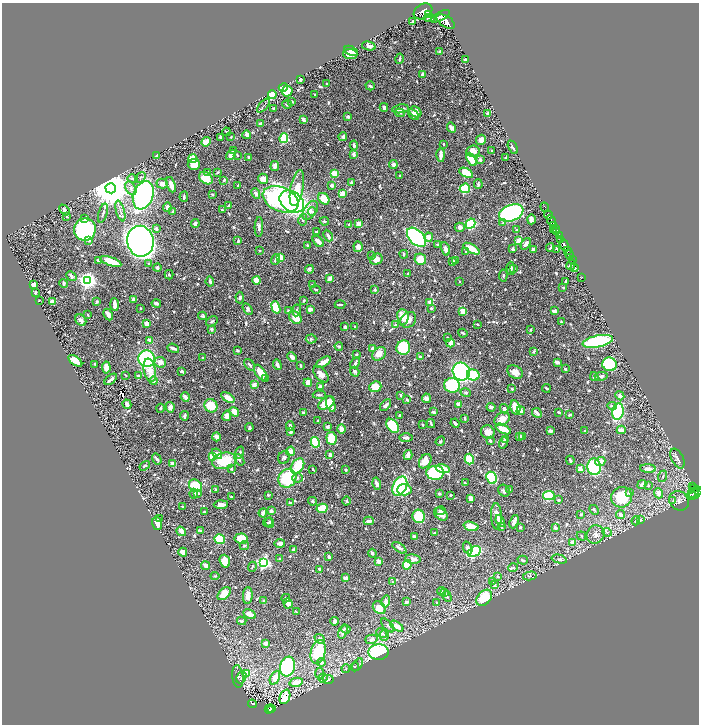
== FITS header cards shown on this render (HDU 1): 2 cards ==
NAXIS1  =                 1393
NAXIS2  =                 1444

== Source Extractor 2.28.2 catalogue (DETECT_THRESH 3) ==
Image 1393 x 1444 px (HDU 1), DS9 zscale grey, zoomed out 1/2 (1 PNG px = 2 x 2 image px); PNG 701 x 726 px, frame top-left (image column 1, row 1443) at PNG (2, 3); each listed source drawn as its Kron ellipse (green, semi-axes under 4 px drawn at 4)
Background 0.752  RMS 0.0091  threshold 0.0273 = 3 sigma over >= 5 px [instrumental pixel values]
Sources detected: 938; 33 cannot appear on this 1/2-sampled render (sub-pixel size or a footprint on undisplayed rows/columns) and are neither listed nor drawn; of the other 905, the 500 brightest by FLUX_AUTO listed and drawn (405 fainter detections omitted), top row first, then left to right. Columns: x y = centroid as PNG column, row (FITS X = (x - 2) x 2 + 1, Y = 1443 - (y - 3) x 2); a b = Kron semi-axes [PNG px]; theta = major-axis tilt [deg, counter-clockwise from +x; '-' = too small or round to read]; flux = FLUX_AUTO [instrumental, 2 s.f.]
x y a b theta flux
423 11 10 7 31 5200
429 14 4 3 - 1300
440 16 10 3 27 4700
430 18 6 3 1 1500
413 22 3 3 - 3.6
446 22 10 5 -33 5400
369 46 7 4 -14 5.8
351 51 7 4 -25 8.6
440 52 4 3 - 2.9
350 54 7 5 -4 9.9
400 59 5 2 - 3.2
465 60 2 2 - 13
422 75 4 3 - 8.5
300 80 3 2 - 5.3
327 84 3 2 - 3
370 86 5 2 - 3.7
283 88 4 3 - 62
287 91 5 5 - 51
272 94 4 4 - 39
314 95 2 2 - 2.9
292 101 4 3 - 2.4
287 104 4 4 - 3.7
263 106 8 2 49 2.5
384 107 4 3 - 4.3
273 109 3 3 - 2.6
400 109 8 3 9 10
415 112 6 5 - 12
400 113 5 3 - 2.1
488 114 2 2 - 15
413 115 6 3 -43 9.7
348 117 4 3 - 4.4
303 119 4 2 - 6.3
260 124 3 2 - 8.2
451 128 5 3 - 8.7
226 132 4 2 - 2.7
247 135 4 3 - 11
221 137 4 3 - 3.6
231 137 2 2 - 2.8
343 137 4 3 - 7.1
284 138 5 4 - 130
481 140 5 4 - 11
206 142 5 3 - 18
444 144 2 2 - 3.8
354 145 5 3 - 4.9
513 147 7 2 -62 3.7
491 150 2 2 - 2.1
234 151 3 2 - 7
473 151 7 5 6 19
354 154 4 3 - 6.5
231 155 6 3 42 15
237 155 4 3 - 2.1
441 155 7 3 -90 12
157 156 4 4 - 2.6
249 158 4 2 - 5.9
506 158 3 2 - 3
193 159 4 4 - 31
471 159 7 4 -58 43
480 160 4 3 - 4.6
393 164 4 4 - 7
194 165 6 5 - 26
275 166 5 4 - 7.9
217 172 3 2 - 2.2
208 173 4 2 - 3
466 173 7 4 -28 39
334 174 4 3 - 35
400 176 2 2 - 2.8
140 177 6 4 45 4
206 178 7 5 -40 46
132 179 5 3 - 2.7
263 179 5 5 - 17
224 180 3 2 - 4.6
351 183 4 3 - 4.4
162 184 6 5 - 10
478 184 5 2 - 3.4
171 185 8 3 -69 20
332 185 3 3 - 8.1
238 186 2 2 - 3.6
111 188 5 5 - 8300
131 188 7 5 -62 8.1
297 188 18 6 79 47
465 188 5 4 - 120
256 193 5 3 - 11
212 194 3 2 - 3.7
342 194 4 3 - 22
143 195 15 9 70 570
184 197 5 2 - 3.6
281 199 19 12 -23 380
324 199 6 5 - 36
292 202 13 10 -35 530
229 205 3 2 - 3.2
167 207 5 3 - 7.7
545 207 5 2 - 83
64 210 6 2 -48 12
222 210 2 2 - 5
310 210 11 6 58 11
120 211 10 2 -74 3.9
173 212 3 3 - 4.2
312 212 4 4 - 3.2
103 213 10 2 74 3
511 213 13 8 22 600
548 215 4 2 - 1800
66 216 3 3 - 2.4
84 219 4 3 - 6.4
531 219 5 3 - 6.5
303 220 6 4 77 4.1
551 220 5 2 - 1400
324 221 5 3 - 2.8
195 223 4 3 - 5.1
503 223 4 4 - 2.5
359 224 4 4 - 17
471 224 5 4 - 150
349 225 3 2 - 6.2
554 226 2 2 - 230
259 227 10 3 88 6.8
460 227 5 4 - 7.7
556 228 2 1 - 92
156 229 3 3 - 4.6
554 229 2 1 - 83
85 230 11 11 - 340
517 230 2 2 - 3.6
557 231 3 2 - 540
316 232 3 3 - 4
328 236 6 3 -65 8.6
560 236 3 2 - 430
416 237 12 7 -45 250
429 237 4 4 - 16
89 240 2 2 - 13
561 240 4 3 - 920
140 241 15 13 -81 2500
238 241 4 3 - 2.2
318 241 7 3 -44 20
519 241 3 2 - 32
526 244 6 3 57 7.5
437 245 4 3 - 2.1
564 245 6 2 -68 2500
308 246 3 2 - 5.1
358 247 5 4 - 11
550 248 4 2 - 2.5
445 249 7 3 -73 11
471 249 9 3 -30 36
512 249 3 3 - 4.6
533 249 3 2 - 5.6
557 249 4 2 - 3.2
259 250 3 2 - 2.1
567 251 2 2 - 510
466 252 3 2 - 2.2
404 254 4 2 - 2.4
569 254 4 2 - 1300
372 256 4 3 - 2.8
280 258 4 3 - 29
275 259 5 2 - 4.5
376 259 6 5 - 19
420 259 6 5 - 33
98 260 4 3 - 4.2
572 260 2 2 - 350
111 261 11 4 -18 36
455 261 3 3 - 3.6
452 262 4 2 - 4
149 263 3 3 - 2.2
571 265 5 3 - 5.9
157 268 4 3 - 4.4
511 268 7 2 -87 2.2
513 268 4 3 - 2.7
574 268 4 2 - 4.7
309 269 4 4 - 4.7
408 274 2 2 - 2.2
169 275 5 3 - 2.1
71 276 5 4 - 5.5
503 276 6 3 83 2.7
582 277 2 1 - 22
330 278 4 3 - 14
257 280 4 3 - 20
88 281 4 4 - 940
210 281 5 3 - 4.7
460 281 2 2 - 2.9
566 281 3 2 - 2.9
33 284 3 3 - 13
64 284 4 3 - 3.6
313 284 3 2 - 2.6
563 287 3 2 - 2.2
316 289 5 2 - 2.6
375 290 3 2 - 6.3
36 292 2 2 - 4.5
240 298 6 3 -87 3.8
39 300 2 2 - 2.4
134 300 3 2 - 12
304 301 3 2 - 2.5
52 302 4 4 - 15
97 302 3 2 - 2.8
430 302 4 3 - 7.6
156 303 5 2 - 7.4
340 304 5 2 - 3
115 305 6 2 -87 14
276 307 6 4 -70 71
141 308 2 2 - 2.2
431 308 2 2 - 3.3
248 309 6 4 -57 4.3
310 309 3 3 - 11
288 310 2 2 - 2.4
297 310 6 3 83 2.3
463 311 3 3 - 23
554 311 4 3 - 6.6
108 314 6 3 -64 8
88 315 2 2 - 2.2
203 316 4 3 - 4.1
403 317 8 5 -82 25
295 318 7 5 -48 29
81 320 6 5 - 6.2
408 320 8 7 - 15
212 321 6 4 30 3.9
561 322 3 2 - 3
147 324 3 3 - 16
477 324 3 2 - 2.2
395 325 3 3 - 2.7
345 327 3 3 - 6.7
355 327 4 2 - 2.5
211 329 4 3 - 4.1
530 330 3 2 - 2.5
463 333 4 2 - 2.7
447 338 3 3 - 2.2
311 339 5 4 - 3.3
150 340 4 3 - 8.5
598 341 15 6 12 220
450 343 4 3 - 9.7
339 346 4 3 - 2.5
173 348 6 3 -20 8.2
373 348 3 3 - 8.7
403 348 7 7 - 160
237 350 2 2 - 3.8
534 351 4 3 - 2.5
357 354 3 3 - 2.4
379 354 8 6 39 17
292 357 5 3 - 8.1
421 357 4 2 - 7.5
203 358 3 2 - 2.3
147 359 8 8 - 230
75 361 8 4 -35 22
160 362 6 5 - 13
323 362 8 3 31 20
557 362 4 2 - 9.9
355 363 6 3 61 3.7
95 364 3 2 - 2.6
610 364 7 6 - 100
250 365 6 3 -49 3.5
277 365 5 3 - 7.8
301 366 4 2 - 2.6
106 368 6 4 -85 11
565 369 3 2 - 4.1
150 370 12 6 -79 23
182 371 3 2 - 6.6
355 372 5 3 - 3.6
461 372 9 8 - 430
515 372 8 6 -34 16
260 373 9 5 -57 29
321 374 10 5 -49 13
126 375 3 2 - 2.3
473 375 6 5 - 85
139 376 3 2 - 19
601 376 6 3 7 4.3
594 377 4 3 - 7.7
111 379 7 2 39 9.8
265 379 3 3 - 2.8
154 381 4 4 - 8.1
308 383 4 3 - 18
254 385 4 3 - 15
452 385 8 7 - 160
321 387 4 3 - 14
375 387 6 5 - 33
546 388 4 2 - 3.2
512 389 2 2 - 4.6
466 392 5 3 - 3
319 395 6 2 -2 3.7
401 395 2 2 - 3.1
620 396 4 4 - 8.6
185 397 5 3 - 13
228 397 7 3 -34 22
426 398 4 4 - 10
407 400 3 2 - 2.3
326 403 9 5 31 45
127 404 5 3 - 11
331 404 8 4 -72 17
459 404 3 3 - 11
386 405 7 3 46 6.3
211 406 7 6 - 44
612 406 5 3 - 5.1
170 407 5 3 - 14
491 407 4 3 - 6.3
160 408 4 2 - 2.8
515 408 7 4 -77 42
504 409 4 3 - 7.9
521 411 4 3 - 11
618 411 8 5 79 140
234 412 5 4 - 18
433 412 2 2 - 17
559 412 4 2 - 2.5
303 413 3 2 - 4.6
537 413 5 3 - 10
400 415 2 2 - 4.6
570 415 4 2 - 4.3
184 416 5 3 - 6.4
227 416 5 4 - 15
465 418 3 2 - 4.8
502 419 8 6 32 20
318 421 3 2 - 2.2
431 423 4 2 - 2.7
455 423 4 2 - 4.6
423 425 2 2 - 5.9
290 426 4 3 - 8.2
392 426 8 5 -52 110
327 427 3 3 - 4.7
249 428 4 2 - 3.6
341 429 4 3 - 15
503 429 8 3 -26 42
621 430 4 3 - 12
550 431 4 3 - 5.4
584 431 4 3 - 2.5
290 432 3 3 - 3.3
488 432 7 6 - 12
520 436 4 3 - 10
523 436 3 2 - 4.2
216 437 4 3 - 5.7
331 438 6 5 - 61
406 438 7 3 -1 4.8
505 439 3 3 - 4.5
440 441 5 3 - 2.2
490 441 3 2 - 2.7
315 442 5 4 - 110
503 442 6 3 73 4.2
290 451 5 4 - 16
240 452 6 3 74 3.9
217 454 6 4 -43 10
330 455 3 3 - 8.8
408 455 5 3 - 15
213 456 4 4 - 41
284 457 7 5 61 6.6
157 459 6 3 -58 5
469 459 5 4 - 71
677 459 11 6 -63 7.4
239 460 6 3 -54 4.7
570 460 5 2 - 3.1
224 461 12 8 14 69
425 461 8 5 59 26
600 462 5 3 - 21
173 464 3 2 - 28
145 466 6 3 33 3.1
298 466 8 5 54 62
594 467 8 6 -84 140
231 469 4 3 - 3.5
313 469 3 2 - 2.3
443 469 7 4 -14 27
580 469 3 3 - 16
648 469 8 3 -3 11
346 470 3 2 - 2.6
435 473 9 7 0 200
663 476 6 3 70 2.6
287 478 10 8 55 86
297 478 5 5 - 4
492 478 6 5 - 160
465 483 3 2 - 3.4
377 484 6 3 -74 10
642 485 5 3 - 9.4
648 485 3 3 - 3.2
195 486 7 5 -39 62
400 486 10 6 63 160
693 486 2 2 - 180
694 489 2 1 - 120
215 490 4 2 - 2.5
404 490 7 5 1 32
509 490 3 2 - 3.3
504 491 6 5 - 6.1
198 493 4 3 - 4.4
629 493 3 3 - 7.8
658 493 5 4 - 14
693 493 8 2 46 200
194 494 5 3 - 4.1
439 494 3 2 - 3.6
691 494 3 2 - 180
696 494 8 2 39 580
268 495 4 3 - 2.3
450 495 2 2 - 2.1
549 495 6 4 6 160
231 497 2 2 - 3.6
622 497 11 10 - 68
470 498 3 3 - 16
559 500 2 2 - 4.1
313 501 4 4 - 2.7
347 501 4 3 - 3.1
673 501 4 3 - 2.6
679 501 10 9 - 11
290 503 3 2 - 5.9
221 504 7 3 3 14
183 507 3 2 - 3.1
322 508 5 4 - 63
594 510 5 3 - 2.7
271 511 3 2 - 14
441 511 5 3 - 6.6
204 512 3 2 - 4.4
263 513 4 2 - 10
441 514 8 5 -40 13
581 514 3 3 - 2.2
621 514 5 3 - 9.2
419 516 7 6 - 86
496 516 13 5 -87 14
159 519 2 2 - 3.2
641 520 3 3 - 4.8
369 521 5 3 - 7
500 521 6 3 -68 11
636 521 4 3 - 3.3
268 522 5 2 - 2.9
514 522 7 3 69 7.7
157 523 7 5 -75 13
270 523 5 3 - 4.3
471 526 7 3 -16 26
501 527 4 3 - 2.2
520 527 2 2 - 3.9
555 528 4 3 - 5.2
201 530 3 3 - 3.1
181 531 5 4 - 12
607 532 5 4 - 3.7
435 533 3 3 - 2.3
596 534 9 8 - 11
414 536 3 2 - 5.6
581 536 5 3 - 2.2
220 539 5 5 - 82
241 539 7 5 -11 51
572 542 4 3 - 11
280 543 5 3 - 11
244 546 4 3 - 2.6
399 548 8 3 -34 6.1
468 548 7 4 -69 7.3
294 549 4 2 - 12
183 552 4 4 - 17
474 552 7 4 31 140
372 553 4 3 - 3.9
329 557 3 2 - 7.7
279 559 3 3 - 3.9
413 559 8 4 -10 9.6
559 559 8 4 -14 5.6
523 560 5 3 - 5.1
225 561 6 5 - 22
379 561 3 3 - 12
263 563 4 4 - 390
205 565 5 3 - 12
407 565 5 4 - 58
252 567 5 3 - 2.1
513 568 5 3 - 2.9
320 569 2 2 - 17
215 576 4 3 - 2.1
497 576 3 2 - 2.4
530 576 7 4 13 3.4
345 578 3 3 - 7.8
493 581 3 3 - 2.4
393 582 4 2 - 2.7
495 585 3 3 - 4.7
442 591 4 3 - 2.5
445 592 3 2 - 3.1
224 594 8 5 46 28
248 595 8 5 88 14
447 596 6 3 -61 3.8
286 598 4 3 - 4
484 598 9 6 49 66
264 601 4 3 - 4.8
386 601 6 3 77 13
406 602 3 2 - 4.8
436 602 3 2 - 2.8
288 603 5 4 - 13
379 608 7 5 -44 26
296 612 3 2 - 2.7
250 614 7 4 -28 17
242 621 5 3 - 3.6
334 621 4 3 - 8.2
388 625 8 4 -47 4.3
397 626 7 3 -34 22
346 629 5 3 - 3
343 632 7 3 72 8.2
382 633 5 4 - 3.8
384 636 5 4 - 4.5
320 639 6 4 -40 5.4
371 639 6 4 15 8.1
266 643 3 3 - 8.1
318 652 12 7 76 100
379 652 10 7 1 350
321 662 4 3 - 6
357 665 7 3 52 2.6
287 667 10 7 73 290
355 667 4 3 - 2.4
346 668 4 4 - 2.6
319 673 5 3 - 2.3
247 674 4 3 - 46
238 677 11 5 -84 6.9
241 678 6 4 60 4
275 678 7 4 63 28
323 678 5 4 - 3.6
328 679 6 4 -12 7
296 682 7 4 13 20
285 697 7 5 68 51
252 704 4 3 - 31
269 709 4 2 - 77
272 709 2 1 - 5.3
270 710 2 1 - 13
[405 fainter detections neither listed nor drawn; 33 sub-pixel or undisplayed-footprint detections neither listed nor drawn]